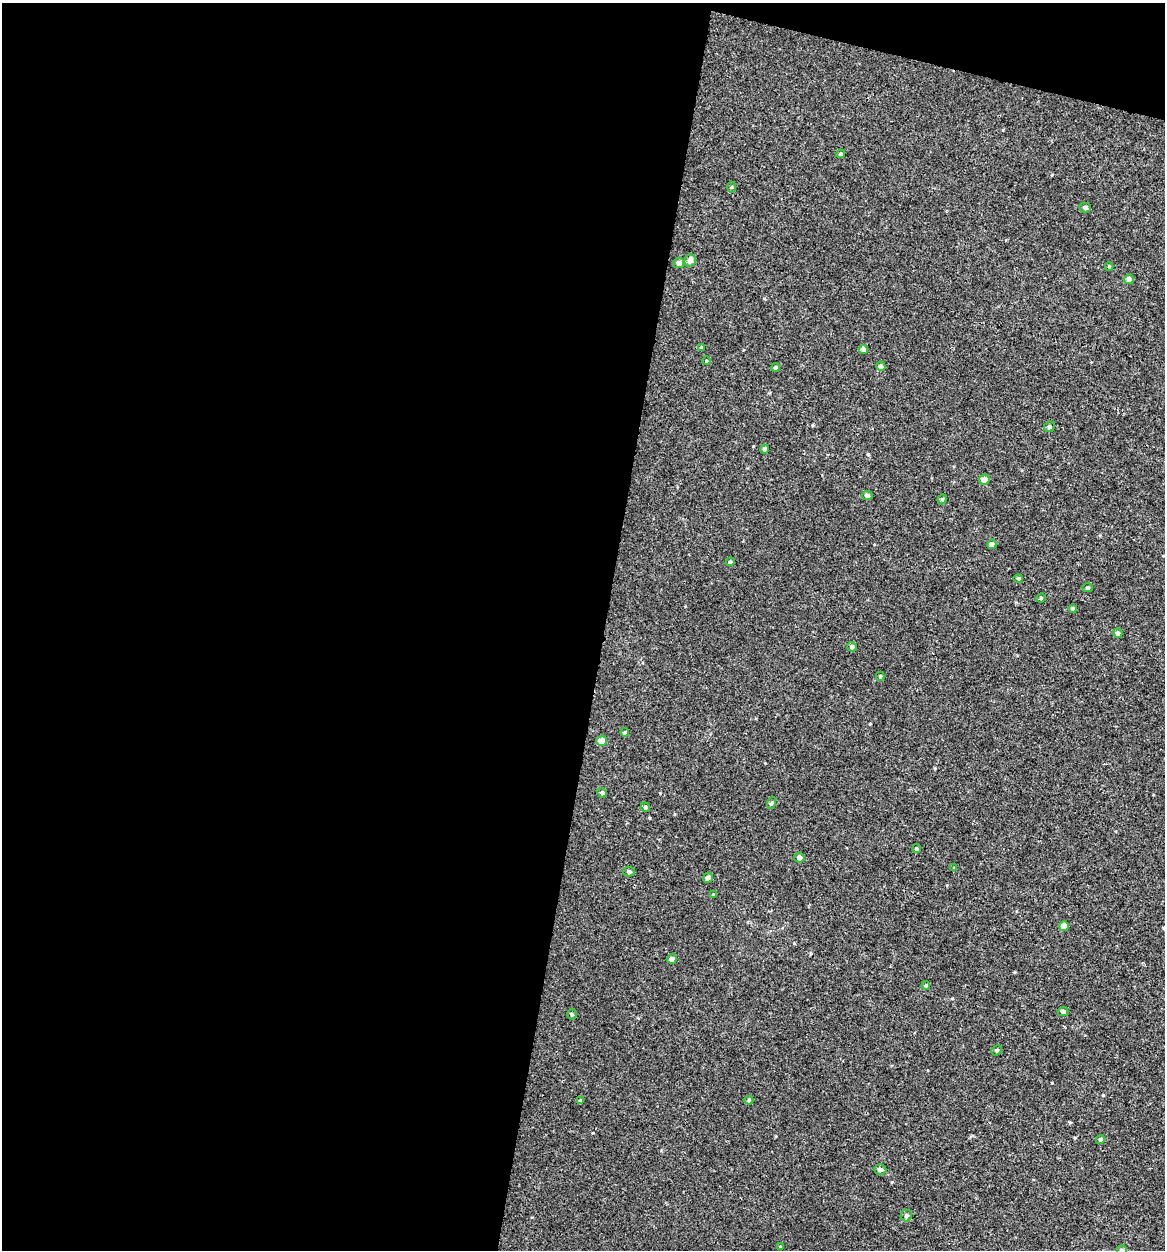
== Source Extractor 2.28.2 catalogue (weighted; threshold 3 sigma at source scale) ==
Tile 1 of 4 x 4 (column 1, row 1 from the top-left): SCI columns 273-1435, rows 3767-5014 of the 5257 x 5027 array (HDU 1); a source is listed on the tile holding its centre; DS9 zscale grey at full resolution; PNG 1167 x 1252 px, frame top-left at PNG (2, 3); each listed source drawn as its Kron ellipse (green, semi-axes under 4 px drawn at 4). Shown black and unused: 54% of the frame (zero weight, under 3 of 4 exposures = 4% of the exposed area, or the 3 px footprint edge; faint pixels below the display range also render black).
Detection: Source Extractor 2.28.2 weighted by HDU 2 'WHT'; one run over the whole footprint, this tile lists its part. Background -2.61e-04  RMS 0.0026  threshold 0.0118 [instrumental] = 3 sigma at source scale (4.5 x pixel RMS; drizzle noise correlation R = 1.50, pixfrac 1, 0.0396/0.0396 arcsec/px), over >= 5 px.
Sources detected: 50; all 50 listed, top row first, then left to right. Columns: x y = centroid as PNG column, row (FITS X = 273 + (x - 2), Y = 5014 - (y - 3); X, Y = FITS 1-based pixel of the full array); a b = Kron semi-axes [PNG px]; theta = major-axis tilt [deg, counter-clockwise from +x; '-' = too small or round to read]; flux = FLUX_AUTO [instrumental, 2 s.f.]
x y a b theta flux
840 154 4 3 - 0.4
731 187 5 3 - 0.26
1085 208 6 5 - 0.6
690 260 6 5 - 1.5
679 263 5 5 - 1.4
1109 267 4 4 - 0.27
1129 279 5 5 - 1.1
701 348 4 3 - 0.4
863 349 5 4 - 0.78
706 361 4 3 - 0.19
881 366 5 4 - 0.76
776 367 4 4 - 0.4
1049 427 5 5 - 0.5
764 449 4 4 - 0.61
984 479 5 5 - 1.7
867 495 5 4 - 0.75
942 499 5 4 - 0.37
992 544 5 4 - 1.1
730 562 5 4 - 0.46
1018 579 4 4 - 0.32
1087 588 5 4 - 0.35
1041 598 5 4 - 0.27
1073 608 4 4 - 0.4
1118 633 5 4 - 0.65
852 647 5 4 - 0.55
880 676 4 4 - 0.34
625 732 4 4 - 0.28
602 741 5 5 - 2.8
602 793 5 4 - 0.46
771 803 6 4 71 0.32
645 807 5 4 - 0.48
917 849 4 4 - 0.39
799 858 5 5 - 0.79
954 868 4 4 - 0.21
629 872 5 5 - 0.47
708 878 5 4 - 0.95
713 895 4 3 - 0.28
1064 926 5 4 - 2.3
672 959 5 4 - 1.1
926 985 4 4 - 0.28
1063 1012 5 4 - 0.6
572 1014 5 4 - 0.43
996 1050 5 4 - 0.39
749 1100 4 4 - 0.4
580 1101 4 4 - 0.6
1100 1139 5 4 - 0.54
880 1170 6 5 - 0.72
906 1216 6 5 - 0.79
780 1247 4 3 - 0.31
1122 1250 5 5 - 0.52
Isophote crosses this tile's border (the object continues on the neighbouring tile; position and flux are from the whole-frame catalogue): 1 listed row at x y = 1122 1250